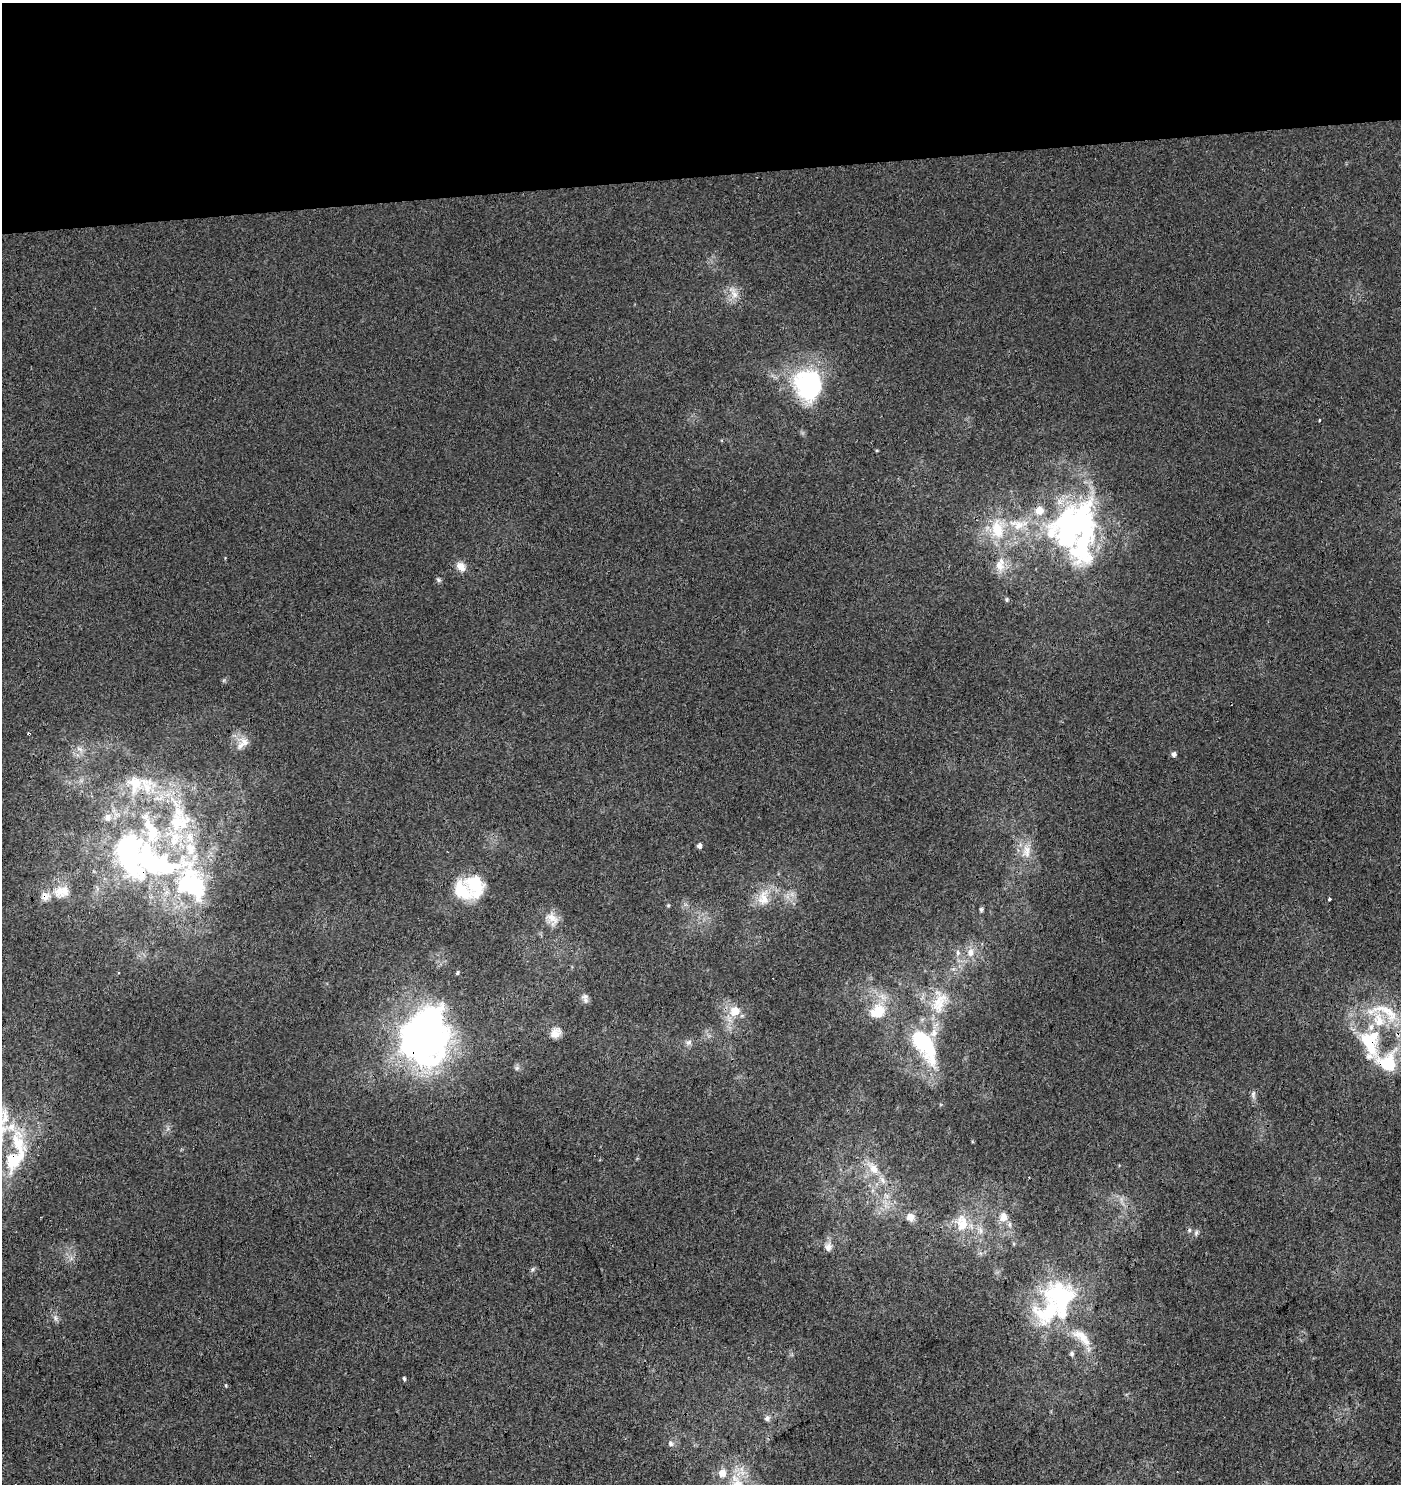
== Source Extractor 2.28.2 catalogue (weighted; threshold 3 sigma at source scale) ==
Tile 2 of 3 x 3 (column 2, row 1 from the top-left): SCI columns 1401-2799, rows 3016-4497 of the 4244 x 4552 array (HDU 1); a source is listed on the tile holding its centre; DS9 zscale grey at full resolution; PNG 1403 x 1486 px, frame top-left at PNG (2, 3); no overlay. Shown black and unused: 12% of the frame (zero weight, under 3 of 4 exposures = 5% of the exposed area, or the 3 px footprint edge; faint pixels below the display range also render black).
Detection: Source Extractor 2.28.2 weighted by HDU 2 'WHT'; one run over the whole footprint, this tile lists its part. Background -0.00215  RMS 0.0037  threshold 0.0169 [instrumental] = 3 sigma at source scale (4.5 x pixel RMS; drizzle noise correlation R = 1.50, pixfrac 1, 0.0396/0.0396 arcsec/px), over >= 5 px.
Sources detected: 86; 4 inside a brighter object's white glare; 2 cosmic-ray / hot-pixel residue — not listed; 21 inside a brighter listed object's ellipse — not listed separately; the other 59 listed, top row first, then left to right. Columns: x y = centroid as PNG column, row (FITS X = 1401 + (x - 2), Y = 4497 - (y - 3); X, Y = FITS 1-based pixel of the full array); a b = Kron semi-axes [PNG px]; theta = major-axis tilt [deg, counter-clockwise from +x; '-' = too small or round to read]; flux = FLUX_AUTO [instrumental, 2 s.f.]
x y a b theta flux
733 293 21 9 -62 4
809 385 35 31 -79 48
1320 420 3 3 - 0.51
877 450 5 3 - 0.32
1070 523 48 35 26 74
1017 525 28 15 -12 12
997 529 28 18 -87 15
1000 566 17 12 -68 5.1
461 567 15 10 -46 3.2
438 580 8 5 -49 0.72
1007 599 5 5 - 0.62
242 743 22 13 47 4.8
80 749 10 5 -26 1.6
1174 754 6 6 - 1.1
147 785 27 23 -38 15
178 812 17 13 -42 6.9
699 846 5 4 - 1.4
1026 851 22 12 83 6.2
150 862 70 51 -24 100
475 885 30 21 -74 14
59 891 20 16 -89 7.1
763 898 24 15 86 7.2
1329 899 3 3 - 2.2
668 905 5 4 - 0.42
981 909 5 5 - 0.72
552 919 23 15 -47 5.1
970 952 13 10 79 3.8
958 953 8 6 -89 1.2
118 973 3 2 - 0.27
457 973 5 4 - 0.6
585 998 14 8 -77 1.8
939 1002 39 21 73 17
879 1010 23 17 -25 9.7
735 1011 11 11 - 6.1
1384 1012 62 22 -16 22
556 1033 15 12 48 3.6
425 1036 44 34 71 270
689 1042 9 7 41 1.3
1370 1042 41 26 -77 27
924 1044 49 22 -60 33
517 1068 7 6 - 0.89
1253 1094 12 6 90 1.3
15 1159 39 20 55 20
873 1169 19 12 -49 6
910 1217 10 9 - 2.9
1003 1217 15 13 88 4.3
962 1223 25 16 -85 9.5
980 1230 10 6 -77 1.8
1196 1233 9 5 64 0.95
828 1247 10 9 - 2.2
533 1269 6 4 71 0.62
1060 1298 49 37 -71 51
55 1318 7 4 -89 0.95
1072 1354 6 6 - 0.91
404 1378 5 4 - 0.61
226 1385 5 3 - 0.36
767 1418 8 7 - 1.2
670 1443 9 7 -59 1.2
722 1473 8 7 - 4.4
Overlapping masked pixels (flux is a lower limit): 5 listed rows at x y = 809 385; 150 862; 425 1036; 1370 1042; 15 1159
Isophote crosses this tile's border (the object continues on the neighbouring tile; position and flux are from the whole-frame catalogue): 1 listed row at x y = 15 1159